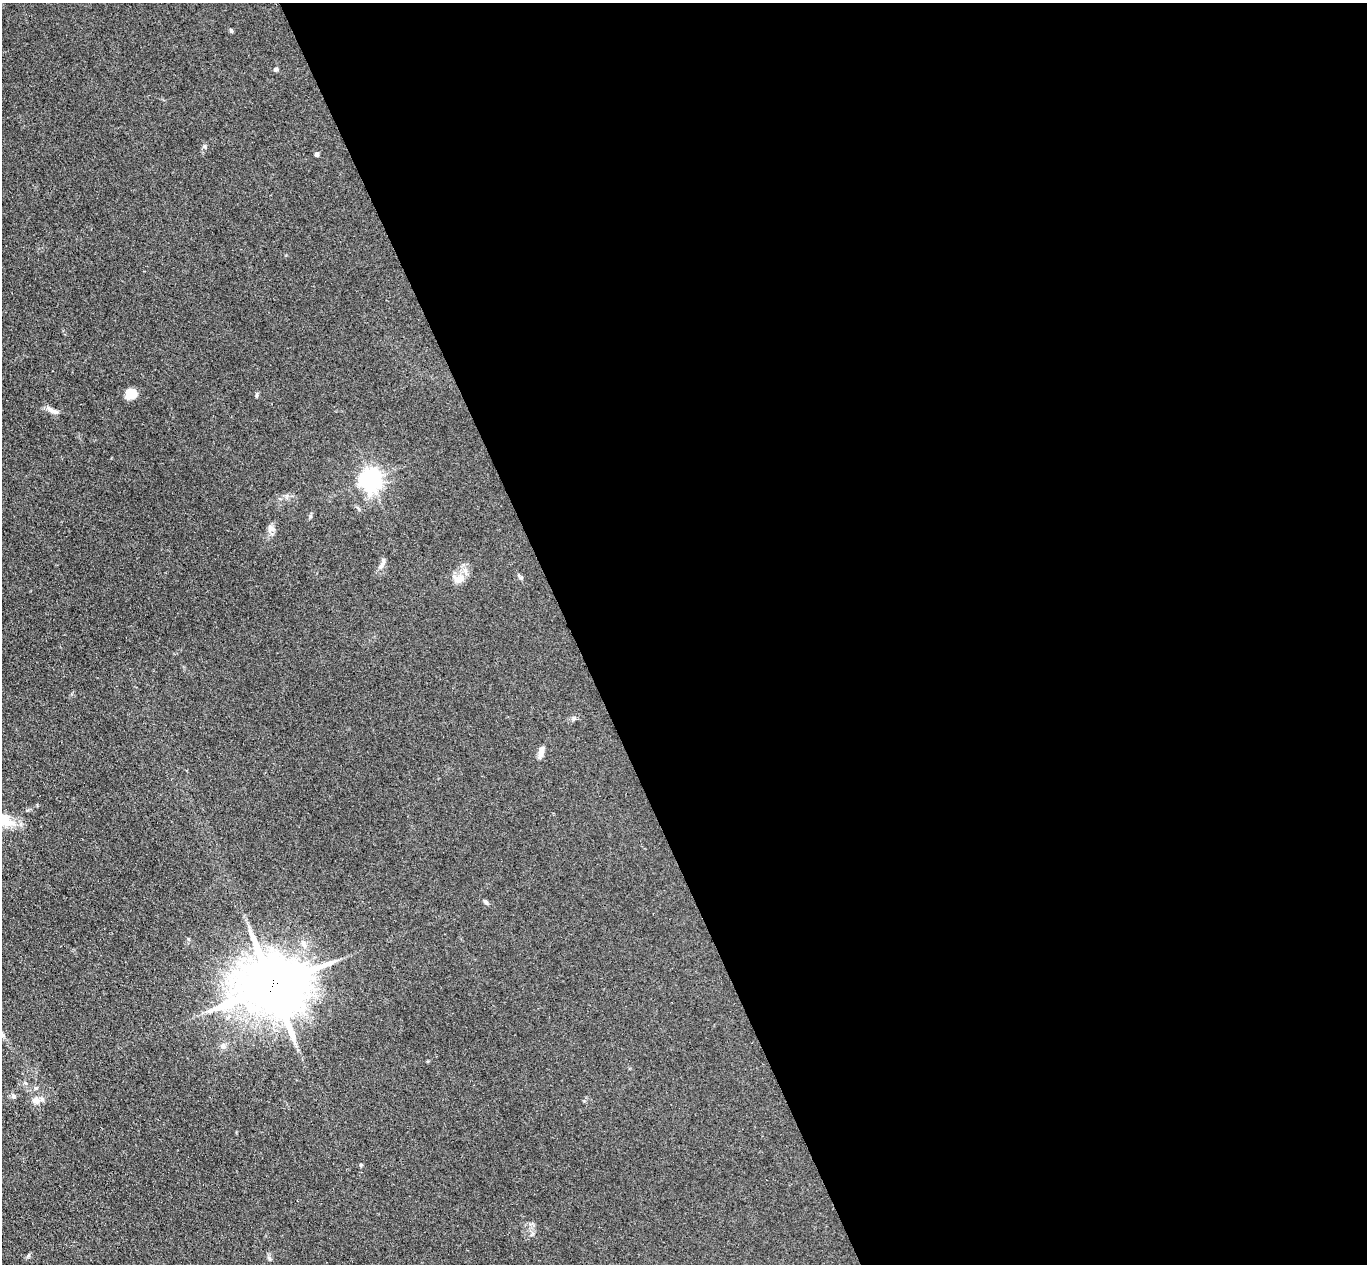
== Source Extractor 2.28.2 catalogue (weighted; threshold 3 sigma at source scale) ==
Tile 8 of 4 x 4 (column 4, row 2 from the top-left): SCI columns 4150-5514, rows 2700-3961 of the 5571 x 5525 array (HDU 1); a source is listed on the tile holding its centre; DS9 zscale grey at full resolution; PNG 1369 x 1266 px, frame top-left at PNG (2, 3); no overlay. Shown black and unused: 58% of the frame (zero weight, under 3 of 4 exposures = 5% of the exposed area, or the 3 px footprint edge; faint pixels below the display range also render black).
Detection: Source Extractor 2.28.2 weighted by HDU 2 'WHT'; one run over the whole footprint, this tile lists its part. Background 0.0885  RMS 0.0071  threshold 0.0318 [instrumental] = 3 sigma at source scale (4.5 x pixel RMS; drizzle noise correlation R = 1.50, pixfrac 1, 0.05/0.05 arcsec/px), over >= 5 px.
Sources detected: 17; all 17 listed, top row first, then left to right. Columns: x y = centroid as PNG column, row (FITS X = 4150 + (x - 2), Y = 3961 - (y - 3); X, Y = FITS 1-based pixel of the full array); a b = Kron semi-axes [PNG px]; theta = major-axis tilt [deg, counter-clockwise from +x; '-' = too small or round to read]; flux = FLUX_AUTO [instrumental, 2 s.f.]
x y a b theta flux
231 30 6 5 - 0.99
276 69 6 5 - 1.2
317 154 5 4 - 1.7
131 393 11 9 19 12
53 411 15 5 -19 3.3
370 479 9 8 - 260
270 528 10 8 -63 3.1
382 564 19 5 67 3
521 578 6 5 - 1.2
458 579 19 12 -5 7.6
541 752 16 6 75 3.8
486 902 7 4 -46 1.4
272 986 22 19 5 4000
223 1046 8 7 - 2.5
36 1100 11 10 - 4.7
361 1165 5 3 - 0.73
269 1258 7 4 -71 1.3
Overlapping masked pixels (flux is a lower limit): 1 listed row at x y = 272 986
Unlisted compact peaks at least as high as the median listed source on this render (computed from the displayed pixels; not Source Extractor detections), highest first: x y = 204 146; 257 394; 28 1256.